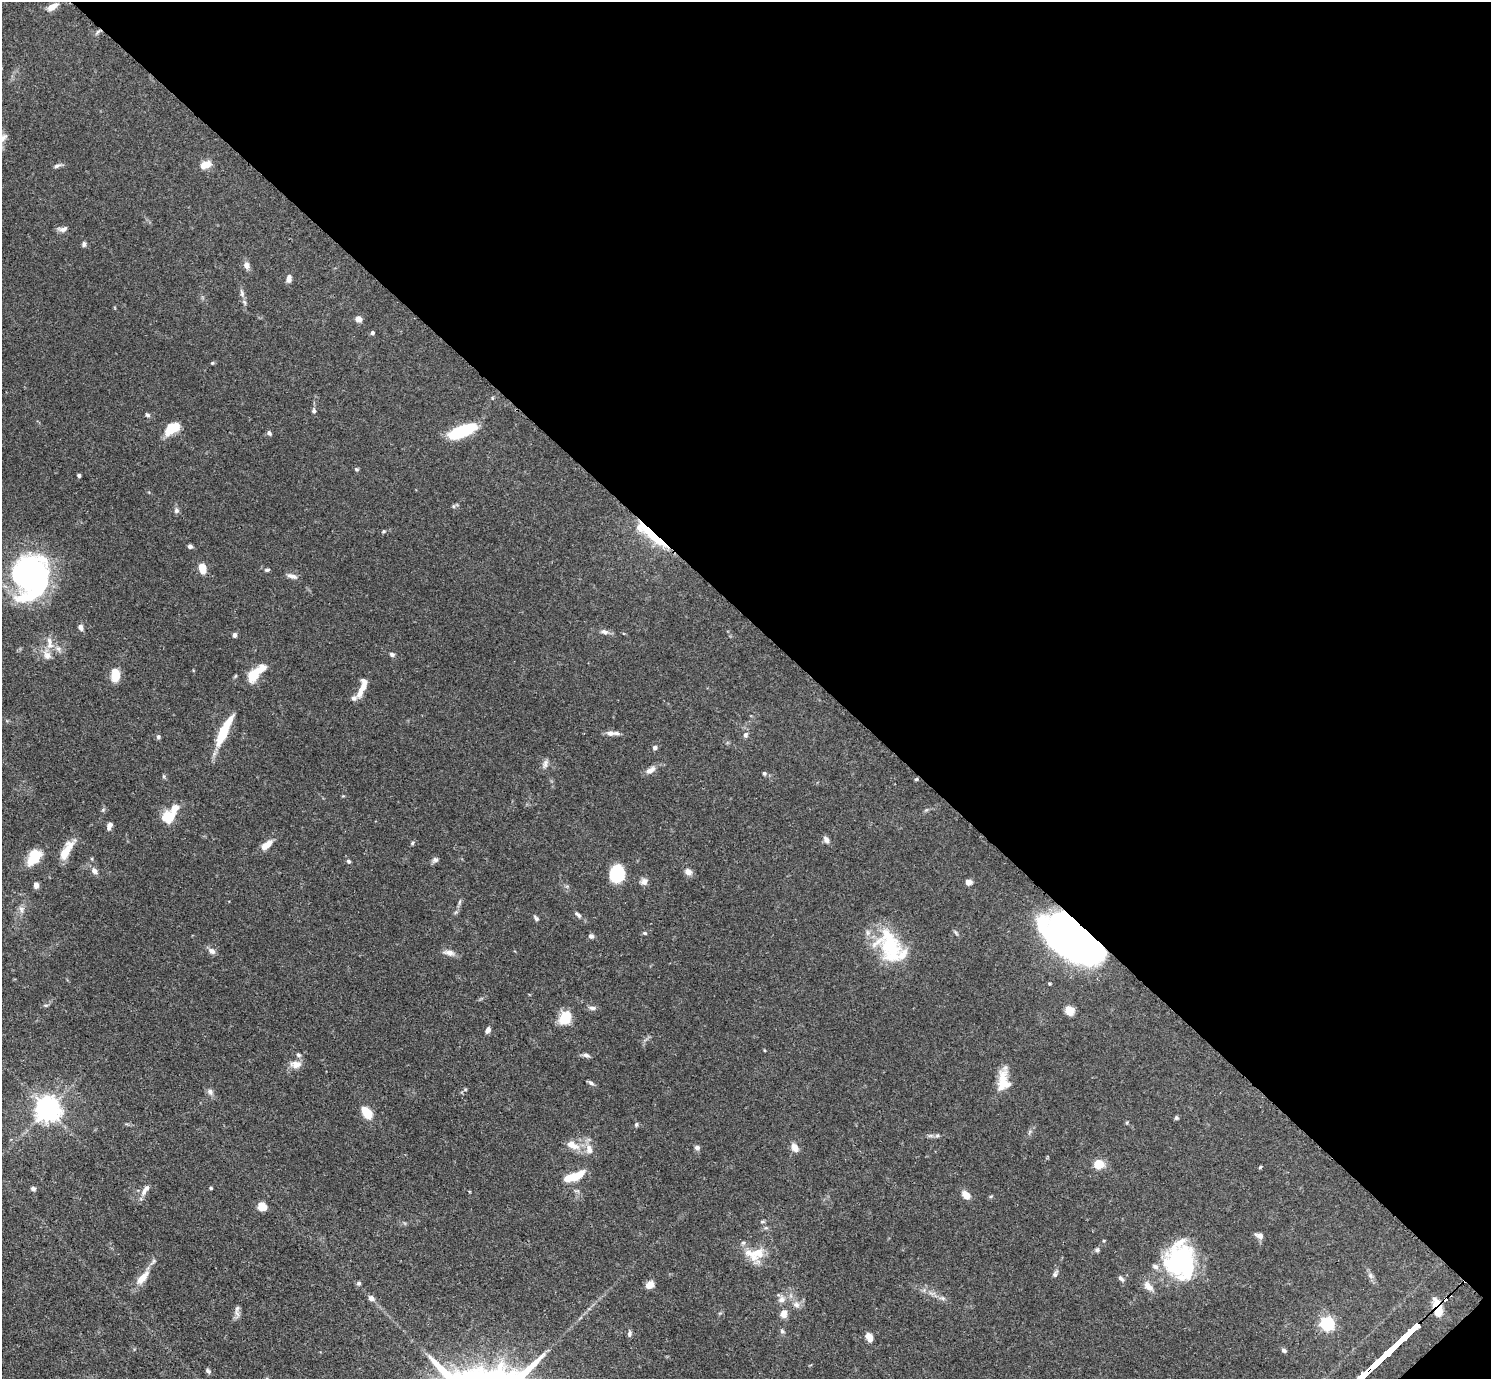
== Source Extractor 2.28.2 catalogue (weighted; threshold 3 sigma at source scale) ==
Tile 8 of 4 x 4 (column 4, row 2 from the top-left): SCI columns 4497-5985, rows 2937-4313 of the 6017 x 6017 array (HDU 1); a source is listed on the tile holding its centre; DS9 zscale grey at full resolution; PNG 1493 x 1381 px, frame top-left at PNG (2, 2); no overlay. Shown black and unused: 45% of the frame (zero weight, under 3 of 4 exposures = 4% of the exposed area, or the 3 px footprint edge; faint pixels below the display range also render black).
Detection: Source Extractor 2.28.2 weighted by HDU 2 'WHT'; one run over the whole footprint, this tile lists its part. Background 0.0772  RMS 0.0036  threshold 0.0162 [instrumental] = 3 sigma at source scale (4.5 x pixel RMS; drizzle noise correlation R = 1.50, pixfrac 1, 0.05/0.05 arcsec/px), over >= 5 px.
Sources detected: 145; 4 inside a brighter object's white glare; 1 cosmic-ray / hot-pixel residue — not listed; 13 inside a brighter listed object's ellipse — not listed separately; the other 127 listed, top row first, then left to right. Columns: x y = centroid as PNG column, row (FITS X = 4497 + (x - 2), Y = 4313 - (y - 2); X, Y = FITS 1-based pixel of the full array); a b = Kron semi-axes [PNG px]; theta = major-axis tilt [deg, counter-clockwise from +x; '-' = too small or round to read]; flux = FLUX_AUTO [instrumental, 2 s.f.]
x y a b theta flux
52 6 15 7 30 2.7
97 32 8 4 53 0.67
3 138 22 9 23 3
205 165 13 7 23 4.1
57 166 10 5 25 1
63 229 13 6 6 1.5
84 244 7 5 -88 0.78
247 265 8 7 - 1.8
289 279 9 5 76 1.7
242 293 13 6 -78 1.5
358 319 7 6 - 2.2
372 333 4 4 - 0.9
212 363 4 4 - 0.41
314 411 7 5 -84 0.89
147 415 6 5 - 0.7
172 429 17 9 34 8.4
462 431 27 9 23 24
269 433 6 5 - 0.74
356 469 5 5 - 0.59
79 475 4 4 - 0.66
454 506 6 4 90 0.5
176 511 8 7 - 0.9
384 531 5 4 - 0.42
651 534 43 8 -39 20
190 546 6 4 -13 0.95
202 568 10 6 -79 5.2
267 570 7 4 7 0.65
31 575 34 33 - 86
292 576 13 6 -18 1.5
81 627 8 5 -80 1.3
604 632 10 6 -9 1.4
235 635 5 5 - 0.97
50 641 12 7 -79 2.4
58 649 8 7 - 1.5
392 654 7 5 -19 0.81
47 655 16 10 -65 3.1
115 675 14 9 -89 5.3
254 675 20 8 45 13
362 688 15 7 49 2.5
224 731 34 8 65 14
610 733 11 7 -3 1.8
745 735 6 5 - 1.2
158 737 6 5 - 0.69
655 747 5 5 - 0.95
545 764 13 6 73 1.4
650 770 14 7 29 2.3
764 773 5 5 - 0.57
164 776 7 3 -71 0.44
916 779 5 4 - 0.41
170 816 12 10 26 9.5
109 826 9 5 69 1.4
826 840 8 6 -58 1.5
412 843 6 4 39 0.58
267 845 15 7 38 3.8
66 851 25 9 60 6.4
34 857 18 11 60 8.8
435 860 8 6 13 1.1
348 861 6 5 - 0.64
94 871 8 6 -46 1.4
688 872 10 8 -29 1.7
617 874 13 11 84 19
644 882 9 8 - 1.7
968 882 7 6 - 1.7
36 885 7 5 -90 1.5
459 902 7 4 70 0.62
21 909 9 6 -74 1.3
578 915 11 5 -39 1.1
536 918 8 4 -47 0.76
645 933 5 4 - 0.5
591 936 6 6 - 0.98
1077 941 58 25 -35 210
891 947 39 29 -49 24
211 951 10 6 -35 1.5
449 953 15 7 -9 2
1049 984 4 4 - 0.43
592 1008 10 5 -8 1.1
1069 1010 8 7 - 5.1
565 1018 12 8 59 11
488 1030 8 5 63 1.3
764 1050 4 3 - 0.28
298 1055 6 6 - 0.74
586 1055 9 5 -16 1.1
296 1064 14 9 3 2.9
1003 1081 25 14 -87 7.2
591 1083 8 5 -26 0.85
210 1091 8 7 - 1.2
47 1109 7 7 - 350
367 1113 12 7 -54 7.5
1176 1118 6 5 - 0.54
636 1125 6 4 74 0.63
937 1136 6 4 1 0.68
573 1145 20 10 -27 4.2
795 1147 11 8 -61 2.3
697 1148 6 5 - 1.1
1099 1164 8 7 - 7.6
1260 1167 5 3 - 0.37
574 1177 10 8 33 5.9
211 1188 3 3 - 0.52
33 1189 6 5 - 0.84
144 1192 10 7 76 1.7
966 1195 9 6 -45 3.4
262 1207 9 8 - 3.4
762 1222 6 4 19 0.48
1259 1235 10 6 -19 1.6
1097 1250 6 5 - 0.73
755 1254 28 16 5 8.2
1179 1260 36 25 71 46
1055 1274 10 5 62 0.96
1370 1276 8 7 - 1.1
142 1278 20 8 47 5
1121 1278 9 5 -50 1
359 1283 6 5 - 0.72
650 1285 9 7 37 2.6
1148 1286 16 8 -45 2.8
371 1298 7 6 - 1.6
943 1298 8 6 -20 0.95
782 1299 9 8 - 1.9
796 1305 10 8 -29 1.8
1437 1307 21 9 -78 6.1
237 1308 9 6 63 1.1
783 1314 11 9 72 2.5
1327 1323 6 6 - 76
782 1331 6 5 - 0.68
629 1334 8 5 85 0.94
869 1337 8 6 -63 3.8
1284 1350 6 5 - 0.78
208 1371 7 5 -45 0.81
Overlapping masked pixels (flux is a lower limit): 3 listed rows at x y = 651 534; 1077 941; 1437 1307
Isophote crosses this tile's border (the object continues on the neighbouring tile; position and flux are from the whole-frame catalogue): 1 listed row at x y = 3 138